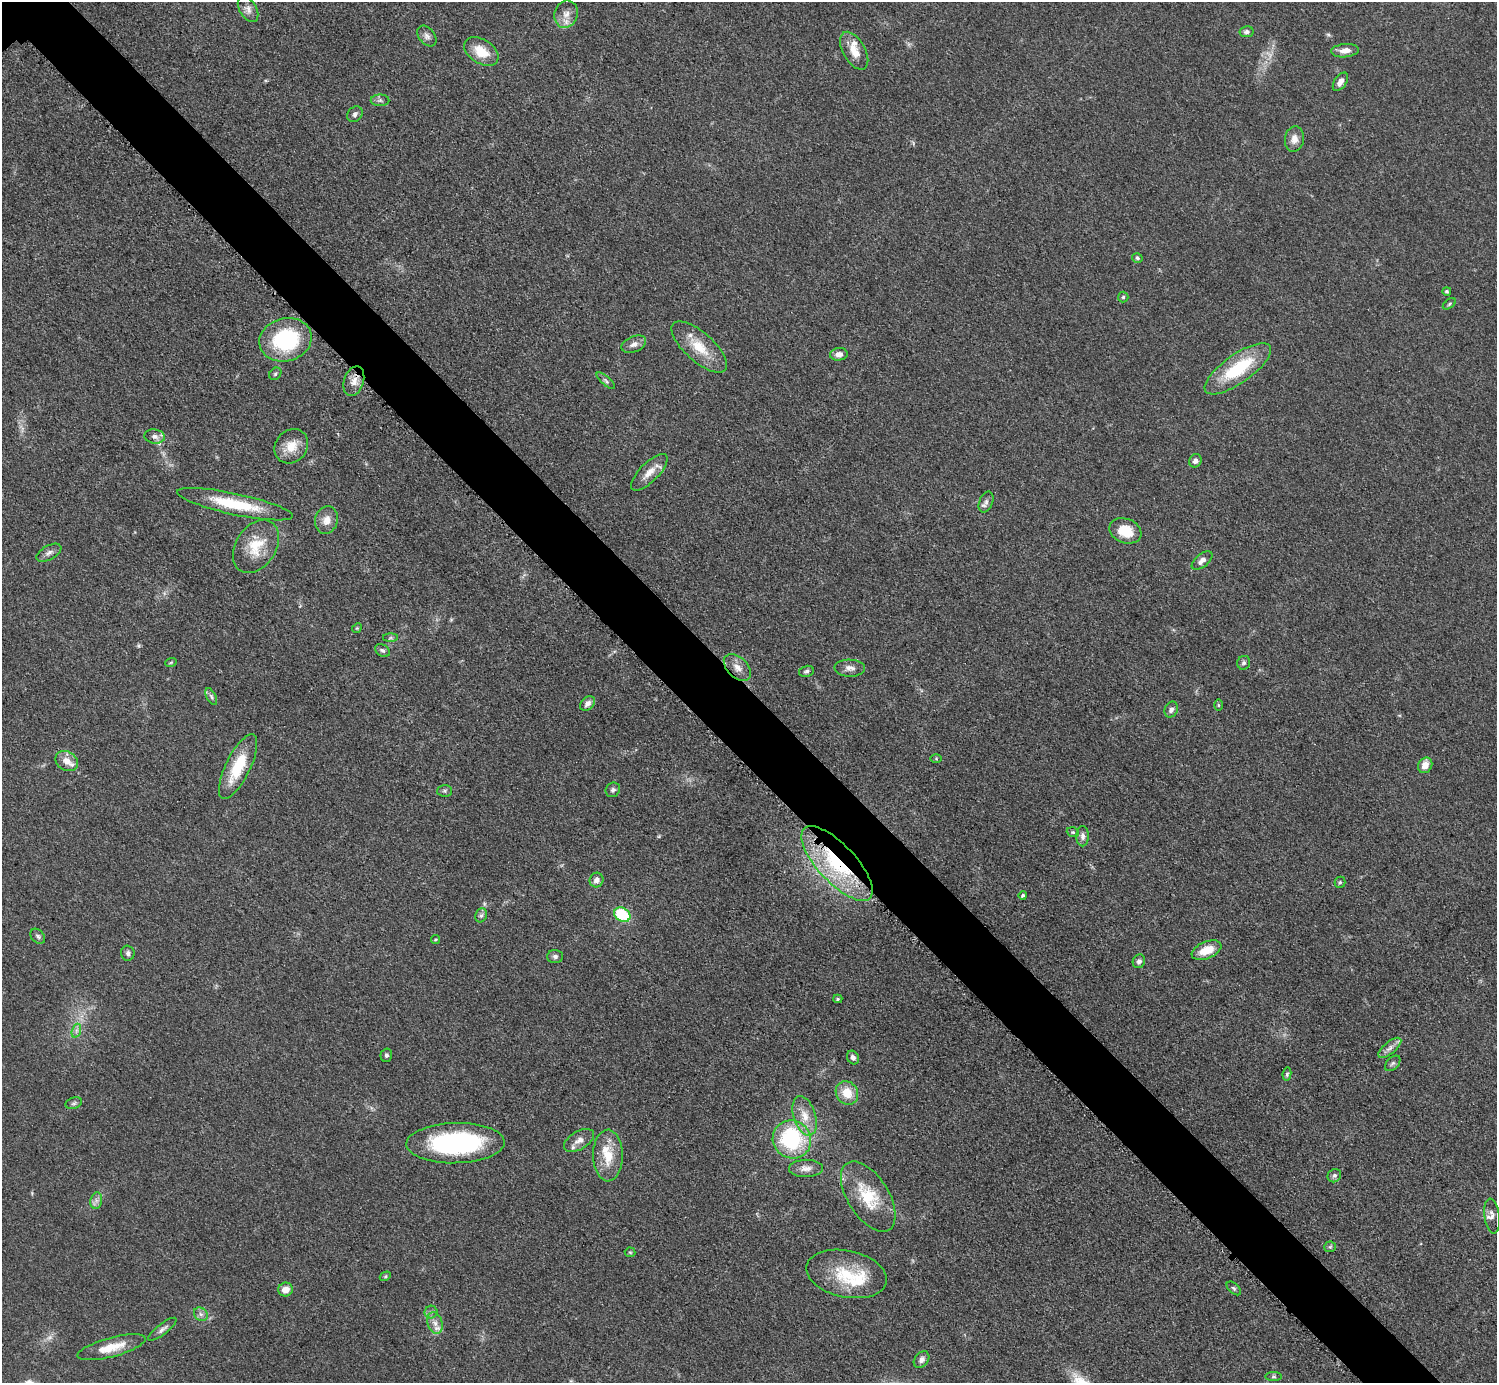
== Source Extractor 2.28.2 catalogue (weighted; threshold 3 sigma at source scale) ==
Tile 6 of 4 x 4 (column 2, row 2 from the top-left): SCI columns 1502-2996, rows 3067-4447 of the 5989 x 5988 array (HDU 1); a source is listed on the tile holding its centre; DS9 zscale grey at full resolution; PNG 1499 x 1385 px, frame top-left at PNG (2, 2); each listed source drawn as its Kron ellipse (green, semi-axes under 4 px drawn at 4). Shown black and unused: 5% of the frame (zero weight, under 3 of 5 exposures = <1% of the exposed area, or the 3 px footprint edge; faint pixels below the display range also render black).
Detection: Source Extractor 2.28.2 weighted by HDU 2 'WHT'; one run over the whole footprint, this tile lists its part. Background 0.0499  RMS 0.0053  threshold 0.0238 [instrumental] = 3 sigma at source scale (4.5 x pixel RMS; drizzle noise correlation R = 1.50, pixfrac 1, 0.05/0.05 arcsec/px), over >= 5 px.
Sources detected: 108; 1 too faint to see at this stretch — neither listed nor drawn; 9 inside a brighter listed object's ellipse — not listed separately; the other 98 listed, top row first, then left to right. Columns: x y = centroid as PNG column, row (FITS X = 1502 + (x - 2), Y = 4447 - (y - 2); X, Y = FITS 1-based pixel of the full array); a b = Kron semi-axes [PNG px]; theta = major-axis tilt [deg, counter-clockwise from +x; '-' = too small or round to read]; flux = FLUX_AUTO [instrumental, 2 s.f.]
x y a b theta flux
248 9 14 8 -59 3
566 14 14 11 71 5
1246 32 7 5 10 1.7
427 36 12 8 -49 2.3
854 51 21 11 -60 8.2
1345 51 14 6 6 3.8
481 52 19 12 -33 12
1340 82 10 6 56 2.9
380 100 9 6 0 1.6
355 114 8 7 - 1.8
1294 139 13 9 82 4.6
1137 258 5 4 - 1.1
1447 291 4 4 - 0.81
1123 297 5 5 - 0.76
1449 304 7 4 36 0.81
285 340 26 21 15 47
634 344 13 7 22 3.2
699 347 35 14 -42 14
839 354 9 6 7 3.2
1238 369 39 14 35 32
275 374 7 5 46 1.1
354 381 15 9 71 4.9
606 381 11 4 -41 1.4
155 436 10 7 -9 2.3
291 446 18 15 50 9.1
1195 461 7 6 - 1.9
649 472 24 9 45 6.7
986 502 11 6 67 2.1
235 504 59 10 -12 27
326 520 14 11 73 5.1
1125 531 16 12 -22 13
256 546 29 20 57 16
49 553 13 7 29 2.6
1202 560 12 6 40 3.3
357 628 5 4 - 0.63
390 638 7 4 0 0.85
382 650 8 5 -31 1.4
171 662 6 3 20 0.62
1244 663 7 6 - 1.2
737 667 16 10 -44 5.1
850 668 15 8 -2 3.6
806 671 8 5 14 1.3
211 696 9 4 -63 1.3
588 703 8 6 44 2.9
1218 705 6 4 -89 0.64
1171 710 8 6 64 1.9
936 759 6 4 0 0.62
67 761 12 9 -33 5
1425 765 8 7 - 5
238 767 35 12 64 20
613 790 8 6 41 1.5
445 791 7 6 - 1.1
1073 832 6 4 -19 0.78
1083 836 10 6 -89 2.2
837 864 48 19 -47 58
596 880 7 7 - 2.7
1340 882 5 5 - 0.91
1023 895 4 3 - 0.83
481 915 7 5 68 1.4
622 915 8 6 -33 26
38 936 8 6 -47 1.4
436 940 4 4 - 0.63
1207 950 16 8 22 9.7
128 953 7 6 - 1.6
555 956 8 6 -2 1.4
1139 961 7 6 - 1.8
838 999 4 4 - 0.84
76 1031 7 4 72 1.6
1390 1048 14 6 40 2.9
386 1055 7 5 76 1.3
853 1058 7 5 -61 2.1
1393 1063 9 5 45 1.4
1287 1074 6 4 80 0.93
847 1093 12 10 -54 10
74 1103 8 5 19 1.2
805 1116 20 11 -72 8.5
792 1139 19 18 - 51
579 1140 16 9 30 3.9
455 1143 49 20 1 79
608 1155 26 15 -89 13
806 1168 17 8 1 4
1334 1176 7 6 - 1.5
868 1197 39 20 -58 24
96 1201 8 6 80 2
1492 1216 17 7 -83 2.7
1330 1247 6 5 - 0.84
630 1252 5 5 - 0.68
847 1274 41 23 -12 25
385 1276 6 4 30 0.71
1234 1288 8 5 -44 1
285 1289 7 7 - 4.8
431 1312 6 6 - 1.5
201 1314 7 6 - 1.8
435 1323 11 7 -73 3.5
162 1329 17 5 38 2.3
112 1347 35 9 15 11
922 1360 9 6 51 2.3
1273 1377 8 4 0 0.93
Overlapping masked pixels (flux is a lower limit): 1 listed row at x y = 837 864